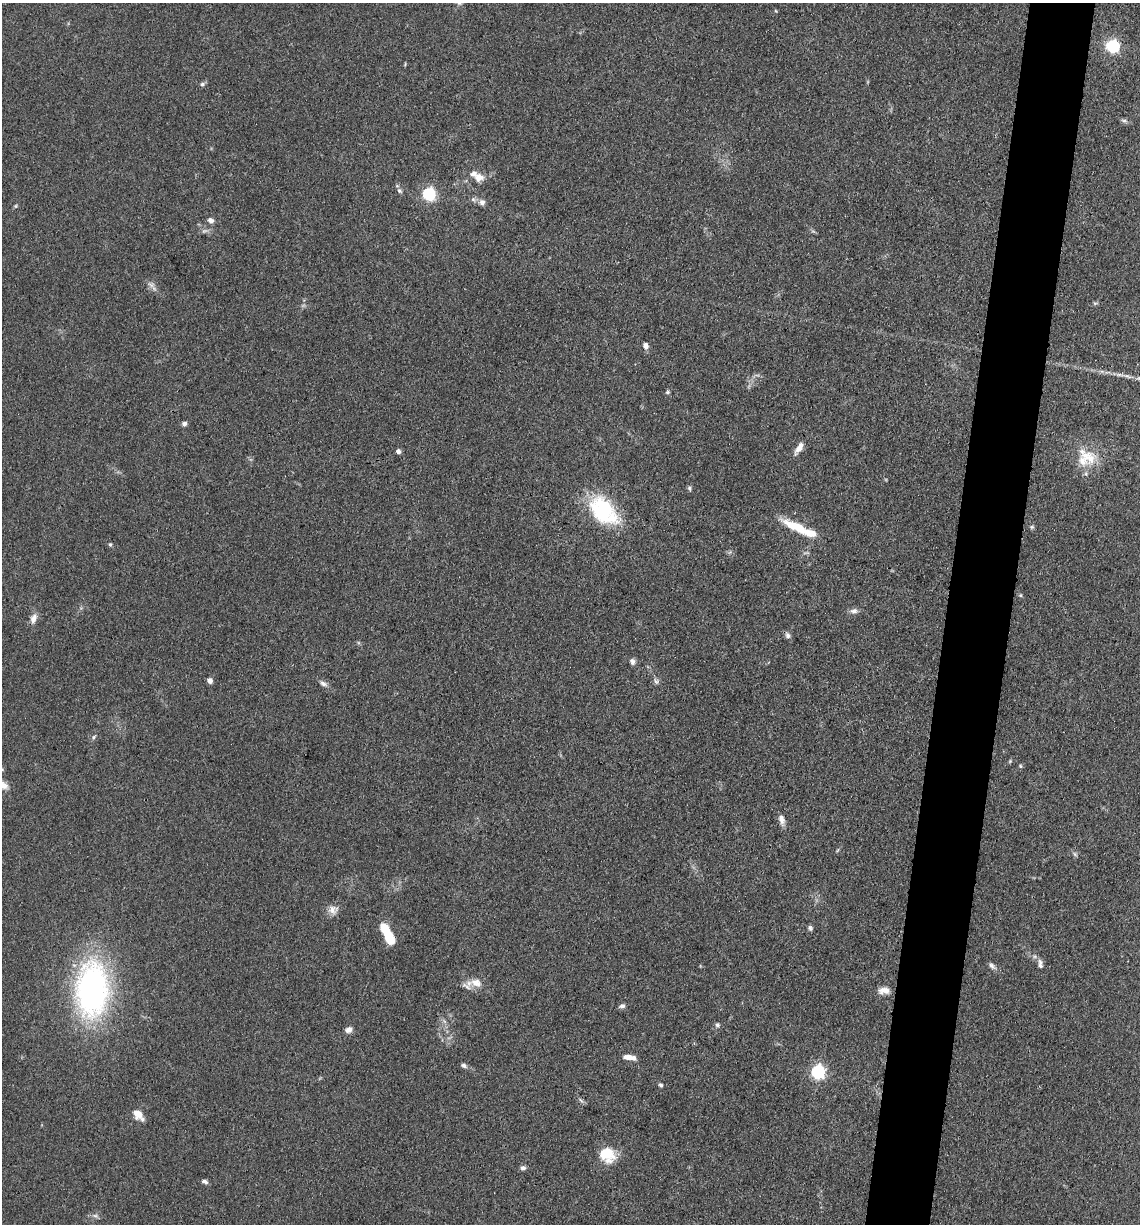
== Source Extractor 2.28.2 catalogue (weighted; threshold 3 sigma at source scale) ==
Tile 10 of 4 x 4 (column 2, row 3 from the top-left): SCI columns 1381-2518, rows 1228-2449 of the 4920 x 4899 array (HDU 1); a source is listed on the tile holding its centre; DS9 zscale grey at full resolution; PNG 1142 x 1226 px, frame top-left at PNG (2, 3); no overlay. Shown black and unused: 6% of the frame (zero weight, under 3 of 4 exposures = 1% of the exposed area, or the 3 px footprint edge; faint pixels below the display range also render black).
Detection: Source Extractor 2.28.2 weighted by HDU 2 'WHT'; one run over the whole footprint, this tile lists its part. Background 0.104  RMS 0.0065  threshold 0.0294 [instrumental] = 3 sigma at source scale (4.5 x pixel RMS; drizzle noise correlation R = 1.50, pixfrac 1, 0.05/0.05 arcsec/px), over >= 5 px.
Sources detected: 65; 1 inside a brighter object's white glare — not listed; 6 inside a brighter listed object's ellipse — not listed separately; the other 58 listed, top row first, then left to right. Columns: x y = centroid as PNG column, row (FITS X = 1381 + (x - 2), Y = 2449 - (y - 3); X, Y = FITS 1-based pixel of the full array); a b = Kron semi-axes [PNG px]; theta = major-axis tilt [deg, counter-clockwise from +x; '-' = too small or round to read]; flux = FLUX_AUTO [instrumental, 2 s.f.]
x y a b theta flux
776 11 5 3 - 0.56
1113 47 6 6 - 120
202 84 7 5 17 1.5
1124 121 9 5 -13 1.6
479 177 11 9 -3 5.9
399 191 8 5 -44 1.7
429 194 6 6 - 110
473 199 6 6 - 1.6
482 202 7 7 - 2.7
16 206 6 5 - 0.88
210 220 8 6 -17 2.6
151 285 16 5 -40 2.9
645 346 7 6 - 3.5
667 392 6 5 - 1
184 424 6 5 - 1.9
799 448 16 6 56 5.9
398 451 5 4 - 2.8
1089 457 27 19 -34 18
689 488 7 5 -74 1.3
603 511 38 24 -47 52
796 527 32 9 -25 21
1032 527 6 5 - 1.1
110 544 5 4 - 0.91
1020 595 5 5 - 0.88
854 611 10 7 5 2.8
34 618 15 8 72 4.3
788 635 9 7 -59 2.1
633 662 7 6 - 2.2
210 681 6 6 - 2.8
656 681 8 6 -74 1.7
323 684 10 6 -24 2.5
94 737 6 5 - 1.2
1010 761 5 4 - 0.75
1020 766 5 4 - 0.84
3 785 14 9 -29 4.7
781 819 14 7 -74 3.9
1075 854 8 4 -53 1.2
333 910 14 12 4 5.1
810 928 6 5 - 1.5
389 938 14 8 -59 17
1040 962 9 6 -47 2.4
992 966 12 6 -43 2.4
476 983 16 11 -19 7.5
92 989 53 31 88 200
884 990 14 9 3 5.1
622 1006 7 5 19 2.2
717 1025 7 6 - 1.6
348 1030 8 6 26 3.5
629 1057 13 5 -9 7.1
464 1065 8 5 -25 1.8
818 1072 6 6 - 150
661 1085 5 5 - 1.3
581 1100 11 3 -45 1.4
138 1114 13 8 -49 7.9
607 1154 18 16 -39 18
523 1168 8 6 8 1.8
205 1181 8 5 -18 1.8
95 1216 9 4 -8 1.8
Isophote crosses this tile's border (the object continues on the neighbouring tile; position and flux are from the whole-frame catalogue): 1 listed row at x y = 3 785